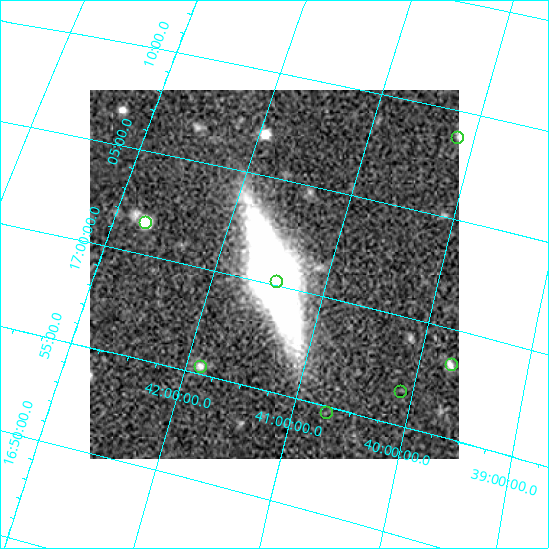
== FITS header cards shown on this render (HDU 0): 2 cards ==
NAXIS1  =                  369
NAXIS2  =                  369

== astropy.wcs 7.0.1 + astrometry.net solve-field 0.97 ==
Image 369 x 369 px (HDU 0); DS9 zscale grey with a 90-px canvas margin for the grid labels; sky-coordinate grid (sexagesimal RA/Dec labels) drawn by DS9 from the SOLVED WCS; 7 Tycho-2 reference stars matched to detected sources circled (green)
Header WCS: none
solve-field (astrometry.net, Tycho-2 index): SOLVED blind (the file carries no WCS)
Solved WCS: RA---TAN-SIP/DEC--TAN-SIP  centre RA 17:00:30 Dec +41:29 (255.13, +41.48 deg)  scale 32.2 x 32.7 arcsec/px (non-square pixels)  FOV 198.3' x 201.1'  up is +74 deg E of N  parity flipped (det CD > 0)
(file carries no celestial WCS; the grid is the blind solution)
Tycho-2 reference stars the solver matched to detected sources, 7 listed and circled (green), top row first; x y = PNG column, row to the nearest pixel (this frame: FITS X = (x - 90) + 1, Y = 369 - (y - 90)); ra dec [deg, ICRS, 3 dp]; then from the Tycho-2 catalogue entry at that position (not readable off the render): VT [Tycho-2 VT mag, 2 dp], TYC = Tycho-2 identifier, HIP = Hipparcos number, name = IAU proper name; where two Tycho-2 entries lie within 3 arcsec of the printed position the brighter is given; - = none
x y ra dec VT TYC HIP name
457 137 257.197 +40.168 8.77 3076-1395-1 - -
145 222 255.390 +42.727 7.34 3080-957-1 83309 -
276 281 255.051 +41.441 8.69 3080-976-1 - -
451 364 254.595 +39.710 8.15 3075-1080-1 83064 -
200 366 253.843 +41.875 8.28 3079-948-1 - -
400 391 254.142 +40.104 8.03 3075-1358-1 - -
326 412 253.678 +40.709 7.86 3075-307-1 82741 -